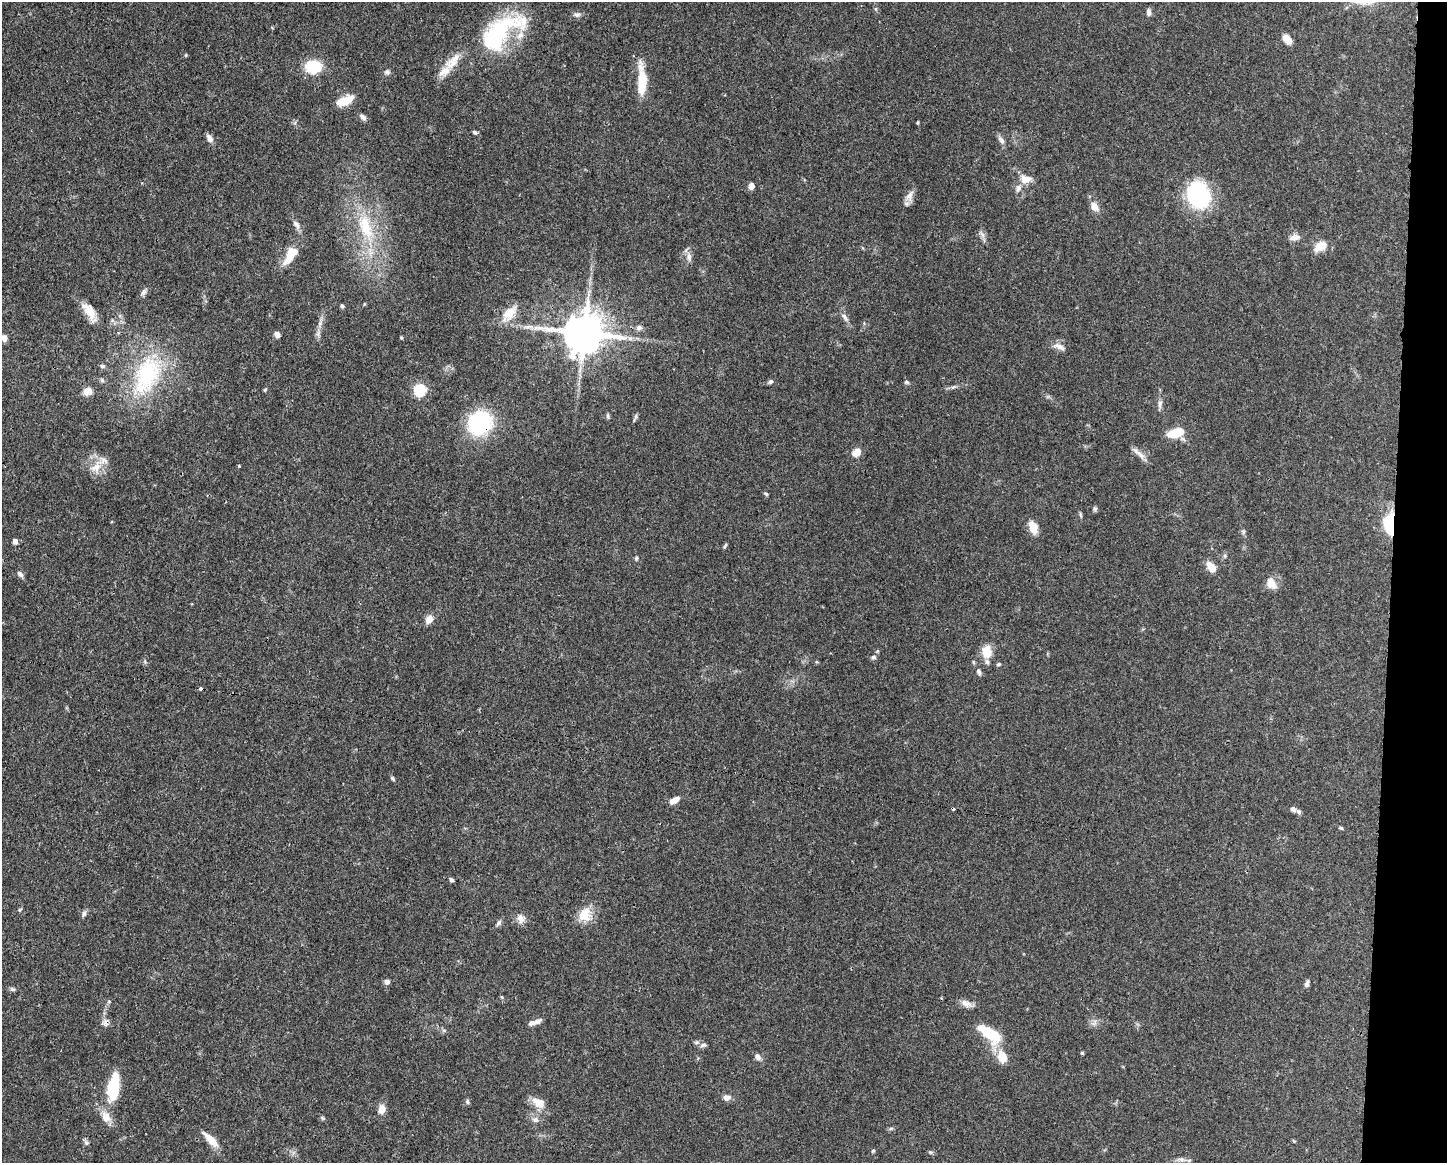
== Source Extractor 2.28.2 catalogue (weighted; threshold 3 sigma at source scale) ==
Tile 6 of 3 x 4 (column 3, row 2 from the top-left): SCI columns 3004-4448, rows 2330-3490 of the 4671 x 4660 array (HDU 1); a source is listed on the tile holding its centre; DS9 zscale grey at full resolution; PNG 1449 x 1165 px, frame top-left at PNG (2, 2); no overlay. Shown black and unused: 4% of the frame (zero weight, under 3 of 4 exposures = <1% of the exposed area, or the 3 px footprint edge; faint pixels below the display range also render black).
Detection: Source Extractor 2.28.2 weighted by HDU 2 'WHT'; one run over the whole footprint, this tile lists its part. Background 0.0415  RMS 0.0027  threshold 0.0123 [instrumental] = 3 sigma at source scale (4.5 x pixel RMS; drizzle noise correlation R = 1.50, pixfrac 1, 0.05/0.05 arcsec/px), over >= 5 px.
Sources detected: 124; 1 inside a brighter object's white glare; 2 cosmic-ray / hot-pixel residue — not listed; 9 inside a brighter listed object's ellipse — not listed separately; the other 112 listed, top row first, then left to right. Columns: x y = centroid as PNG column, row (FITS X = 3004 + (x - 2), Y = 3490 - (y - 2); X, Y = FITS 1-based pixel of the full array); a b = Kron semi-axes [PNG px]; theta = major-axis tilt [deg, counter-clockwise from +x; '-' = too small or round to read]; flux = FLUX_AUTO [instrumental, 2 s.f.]
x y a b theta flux
1148 12 8 5 -89 0.99
577 14 11 7 0 0.94
272 28 5 3 - 0.23
495 37 63 27 38 36
1287 39 10 6 -45 3.5
313 67 13 10 3 12
387 72 8 6 28 0.73
642 80 35 9 -88 8.3
345 100 19 9 23 4.7
363 117 9 6 -47 0.97
918 122 5 3 - 0.25
475 132 6 4 -20 0.53
210 138 10 6 -59 1.4
1001 140 13 6 -56 1.1
1025 179 15 11 -9 2.8
751 186 6 5 - 1.8
1018 189 11 7 61 1.1
1198 195 25 22 -68 28
909 196 17 8 66 2
1094 206 10 7 -56 2.7
296 224 12 7 -52 1.3
365 227 41 19 -70 15
982 235 7 5 -88 0.88
1297 237 11 9 12 1.3
1320 246 18 11 31 3.4
689 257 13 7 -84 1.5
289 258 22 10 57 4.5
143 292 10 6 46 0.88
342 306 5 4 - 0.46
90 312 23 10 -63 3.8
509 314 27 13 50 4.7
844 317 14 6 -54 1.3
639 328 8 8 - 1
318 333 9 5 66 0.95
584 333 12 11 - 1100
277 335 7 5 -51 1.1
401 337 4 3 - 0.27
4 338 6 6 - 1.2
630 338 7 6 - 0.85
1059 347 19 7 -23 1.7
102 366 7 5 11 0.53
147 375 60 33 66 29
102 380 6 5 - 0.49
771 381 7 5 43 0.54
906 382 6 5 - 0.5
265 389 6 4 3 0.3
420 390 6 6 - 29
88 391 5 5 - 7.7
1160 404 12 5 83 1
608 416 8 4 -79 0.46
636 416 6 4 72 0.51
480 423 20 18 43 28
1176 433 17 9 17 6.9
856 452 11 8 44 2.4
1139 454 22 6 -39 1.8
239 466 3 3 - 0.35
96 467 21 12 60 4
766 494 6 4 -40 0.39
1095 509 6 5 - 0.53
1080 515 8 4 -81 0.42
1389 523 26 12 90 10
1033 527 11 7 -69 4.8
1243 531 7 5 -89 0.57
15 541 6 5 - 1
725 546 8 3 59 0.41
636 558 5 4 - 0.42
1211 567 11 7 -53 3.7
20 574 10 5 -48 0.85
1271 583 14 9 -67 3
429 619 9 7 57 2.6
987 652 14 11 -89 4.4
873 657 7 6 - 0.77
973 662 6 3 -71 0.31
999 664 6 4 31 0.43
979 671 9 6 -72 0.8
393 778 7 4 -53 0.44
674 800 13 6 32 2.1
1293 809 8 6 -36 0.84
1341 828 5 4 - 0.37
451 880 6 5 - 0.58
20 910 5 4 - 0.36
84 914 8 6 66 0.78
585 915 19 17 61 5
521 918 13 10 -68 1.8
498 923 10 5 57 0.76
386 982 7 6 - 0.92
1307 984 9 5 68 0.78
12 989 7 5 -14 0.57
502 997 6 4 -70 0.32
109 1001 6 4 0 0.33
966 1003 16 8 -19 1.8
534 1022 16 5 18 1.7
105 1023 11 10 - 1.3
1094 1023 11 5 53 0.83
444 1030 6 4 18 0.43
990 1034 26 11 -36 11
703 1045 10 5 6 0.74
1082 1053 4 4 - 0.28
758 1057 9 7 -55 1.1
1002 1057 16 13 -69 4.1
113 1088 26 11 80 15
727 1097 9 7 2 1.4
467 1101 6 5 - 0.58
539 1103 19 12 -30 3.3
382 1109 9 7 83 2.5
106 1117 17 12 -58 3
322 1118 6 5 - 0.42
535 1120 9 7 -14 1.2
211 1140 21 7 -46 4.1
86 1143 9 5 -63 0.62
873 1151 5 4 - 0.38
930 1152 6 4 -43 0.38
Overlapping masked pixels (flux is a lower limit): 4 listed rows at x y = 584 333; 480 423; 1389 523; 105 1023
Isophote crosses this tile's border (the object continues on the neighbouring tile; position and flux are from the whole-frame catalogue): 1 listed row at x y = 4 338
Unlisted compact peaks at least as high as the median listed source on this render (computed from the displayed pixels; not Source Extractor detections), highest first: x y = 186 55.